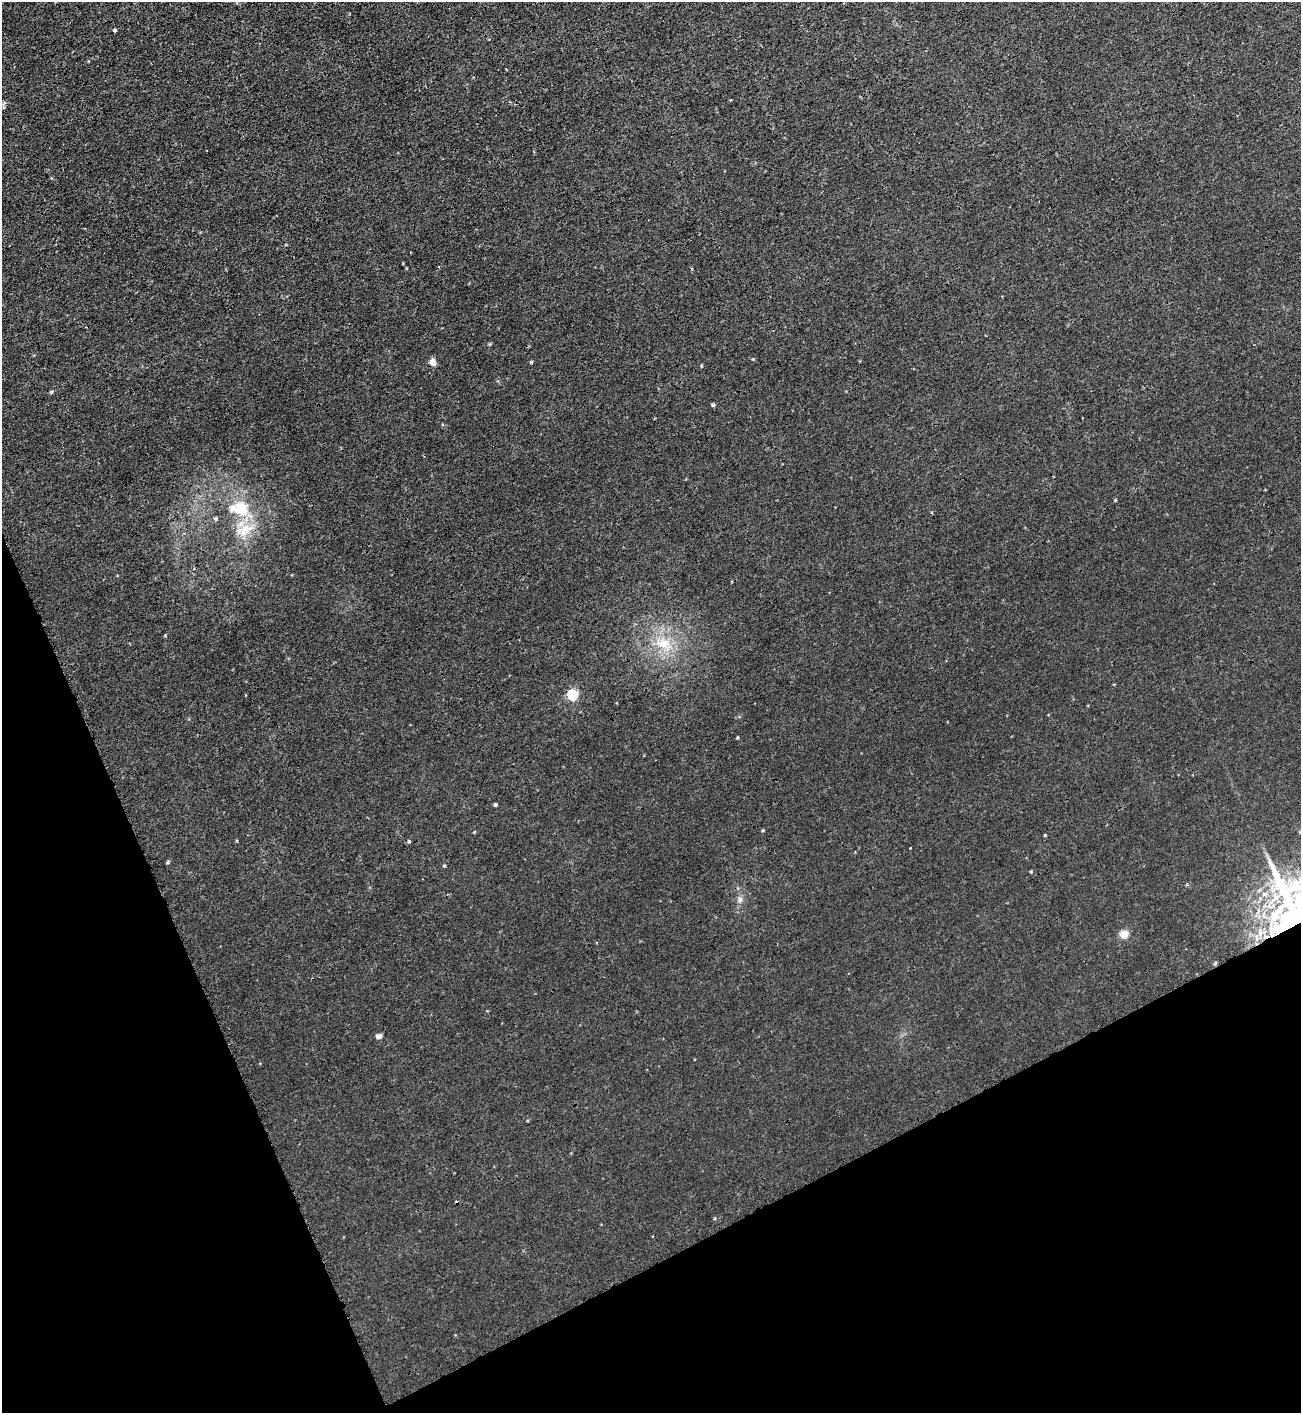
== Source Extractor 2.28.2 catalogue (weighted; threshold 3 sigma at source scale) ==
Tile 14 of 4 x 4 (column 2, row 4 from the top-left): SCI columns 1459-2757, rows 11-1421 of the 5650 x 5664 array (HDU 1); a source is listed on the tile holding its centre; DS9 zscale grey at full resolution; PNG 1303 x 1415 px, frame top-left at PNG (2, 2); no overlay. Shown black and unused: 22% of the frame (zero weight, under 3 of 4 exposures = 1% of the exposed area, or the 3 px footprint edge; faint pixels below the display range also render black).
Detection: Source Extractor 2.28.2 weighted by HDU 2 'WHT'; one run over the whole footprint, this tile lists its part. Background 0.00361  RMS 0.0025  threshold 0.0113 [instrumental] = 3 sigma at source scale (4.5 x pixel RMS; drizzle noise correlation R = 1.50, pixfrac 1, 0.05/0.05 arcsec/px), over >= 5 px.
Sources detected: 29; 2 cosmic-ray / hot-pixel residue — not listed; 2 inside a brighter listed object's ellipse — not listed separately; the other 25 listed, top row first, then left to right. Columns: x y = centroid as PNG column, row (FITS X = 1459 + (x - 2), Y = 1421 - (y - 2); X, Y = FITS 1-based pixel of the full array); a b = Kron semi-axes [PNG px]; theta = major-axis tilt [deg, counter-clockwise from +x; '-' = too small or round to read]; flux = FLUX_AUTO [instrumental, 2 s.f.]
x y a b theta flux
115 30 4 3 - 0.41
753 359 4 4 - 0.19
433 362 8 7 - 1.3
531 362 4 4 - 0.25
51 392 4 4 - 0.31
713 405 5 4 - 0.38
1115 500 4 3 - 0.22
241 508 23 20 19 8.1
216 518 5 4 - 0.38
246 530 24 15 38 5.9
663 643 21 13 -9 5.5
573 695 5 5 - 18
495 804 4 3 - 0.4
763 830 4 3 - 0.23
474 832 4 3 - 0.19
1045 835 4 3 - 0.21
409 841 4 3 - 0.29
168 862 4 4 - 0.33
444 866 4 4 - 0.26
1031 871 4 4 - 0.24
740 899 9 6 74 0.86
1294 913 65 49 -82 120
1124 934 5 5 - 9.8
379 1036 7 5 23 0.73
715 1218 4 3 - 0.21
Overlapping masked pixels (flux is a lower limit): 1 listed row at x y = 1294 913
Isophote crosses this tile's border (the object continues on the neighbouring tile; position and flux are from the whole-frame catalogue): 1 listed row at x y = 1294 913